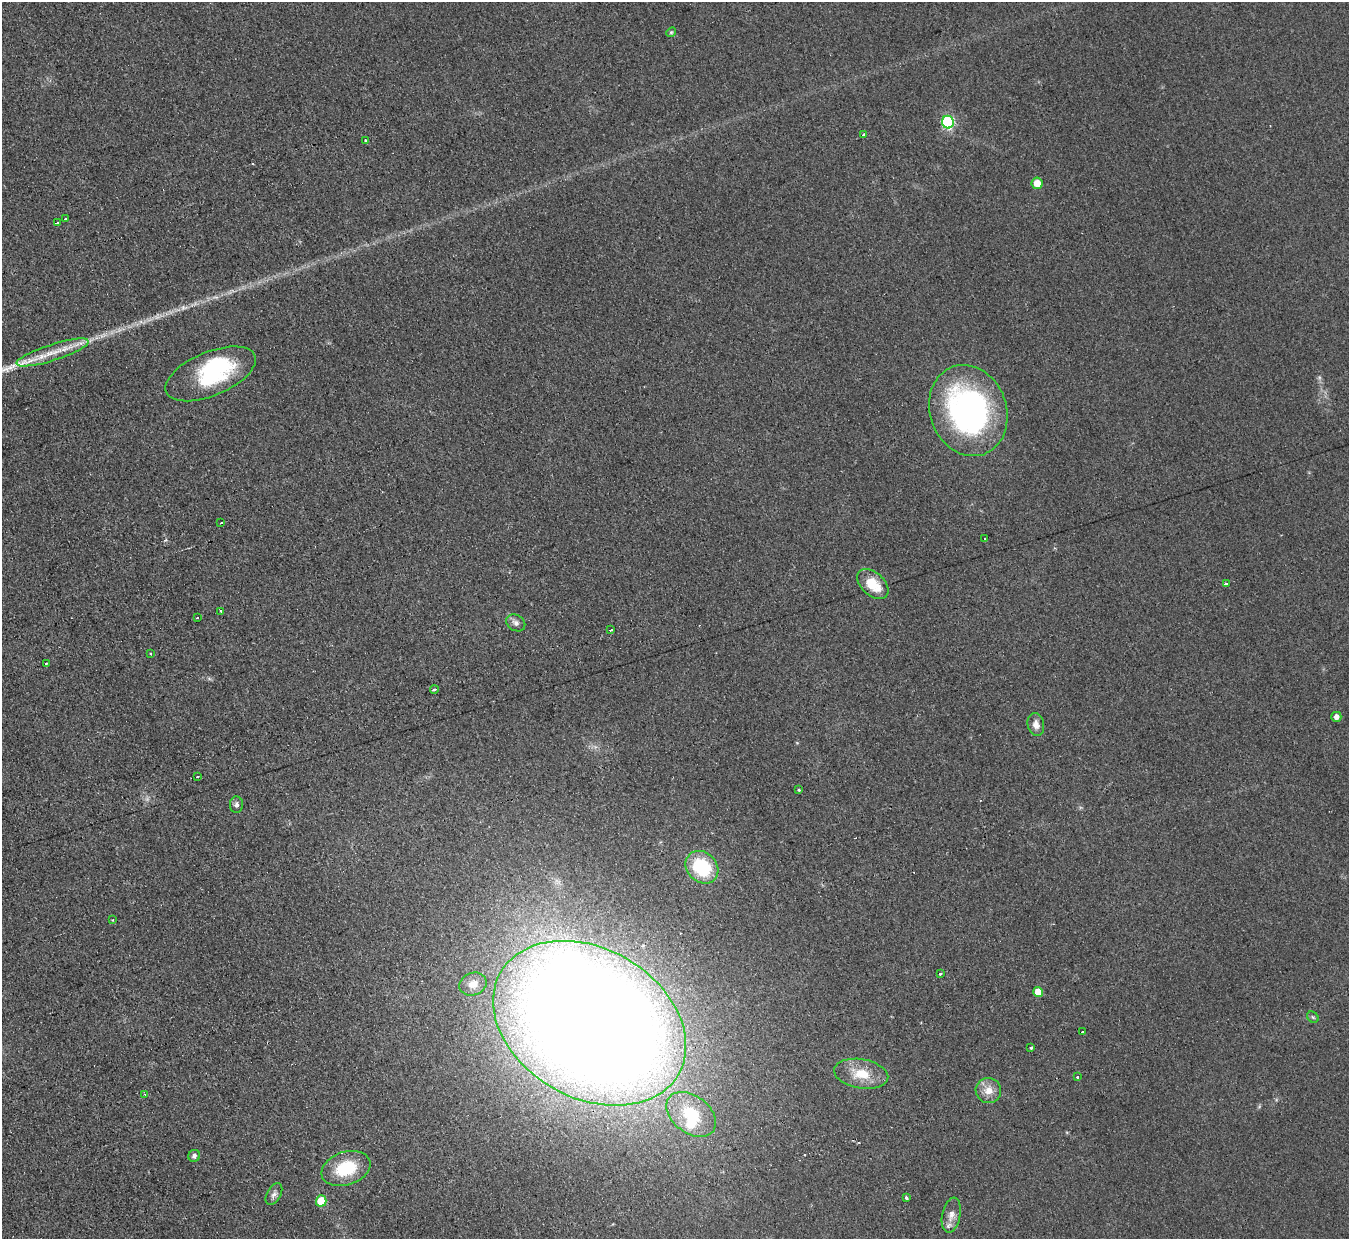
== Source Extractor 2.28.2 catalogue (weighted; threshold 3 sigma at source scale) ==
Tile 7 of 4 x 4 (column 3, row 2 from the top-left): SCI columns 2713-4059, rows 2754-3990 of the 5413 x 5375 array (HDU 1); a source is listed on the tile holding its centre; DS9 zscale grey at full resolution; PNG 1351 x 1241 px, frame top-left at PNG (2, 2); each listed source drawn as its Kron ellipse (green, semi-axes under 4 px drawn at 4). Shown black and unused: <1% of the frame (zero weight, under 2 of 3 exposures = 2% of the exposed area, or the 3 px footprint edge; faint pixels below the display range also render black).
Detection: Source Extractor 2.28.2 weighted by HDU 2 'WHT'; one run over the whole footprint, this tile lists its part. Background 0.0957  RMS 0.011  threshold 0.0514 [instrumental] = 3 sigma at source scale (4.5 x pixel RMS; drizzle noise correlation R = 1.50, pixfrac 1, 0.05/0.05 arcsec/px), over >= 5 px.
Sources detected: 56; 3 inside a brighter object's white glare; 5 cosmic-ray / hot-pixel residue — neither listed nor drawn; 2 inside a brighter listed object's ellipse — not listed separately; the other 46 listed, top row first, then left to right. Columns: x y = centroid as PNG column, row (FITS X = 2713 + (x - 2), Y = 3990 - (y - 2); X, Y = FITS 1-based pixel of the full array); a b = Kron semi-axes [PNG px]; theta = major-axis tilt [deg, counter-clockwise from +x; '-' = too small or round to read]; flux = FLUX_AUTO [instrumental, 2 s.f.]
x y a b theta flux
671 32 5 4 - 1.5
948 122 6 6 - 140
864 135 4 3 - 11
366 140 3 3 - 2
1037 183 5 5 - 16
66 219 3 2 - 4.3
58 223 3 3 - 3.5
53 352 38 8 18 28
211 374 48 22 23 110
968 411 46 38 -70 310
221 523 3 2 - 1.6
985 538 3 3 - 2.4
1226 583 3 3 - 5.3
873 584 18 11 -43 29
221 611 3 3 - 5.1
197 618 3 2 - 2
516 623 10 8 -32 5.1
611 630 4 3 - 7
151 654 3 2 - 1
46 663 3 2 - 1.4
434 689 4 3 - 12
1336 717 5 5 - 6.8
1036 725 11 8 -78 8.2
197 776 3 2 - 1.6
799 790 4 3 - 1.4
236 805 8 6 89 3.9
702 867 18 14 -44 73
113 920 4 3 - 1.3
940 974 3 3 - 2.3
473 984 14 11 20 12
1038 992 5 5 - 17
1313 1017 6 5 - 2
589 1023 103 74 -30 3600
1082 1032 3 3 - 3.1
1031 1047 4 3 - 6.5
861 1074 27 14 -10 30
1077 1077 3 3 - 1.6
988 1090 13 12 - 14
145 1094 3 3 - 2.2
691 1114 28 18 -37 57
194 1156 6 5 - 4.3
346 1168 25 16 19 50
274 1194 12 7 61 4.5
906 1198 3 3 - 2.8
321 1201 5 5 - 33
951 1215 18 9 78 9.4